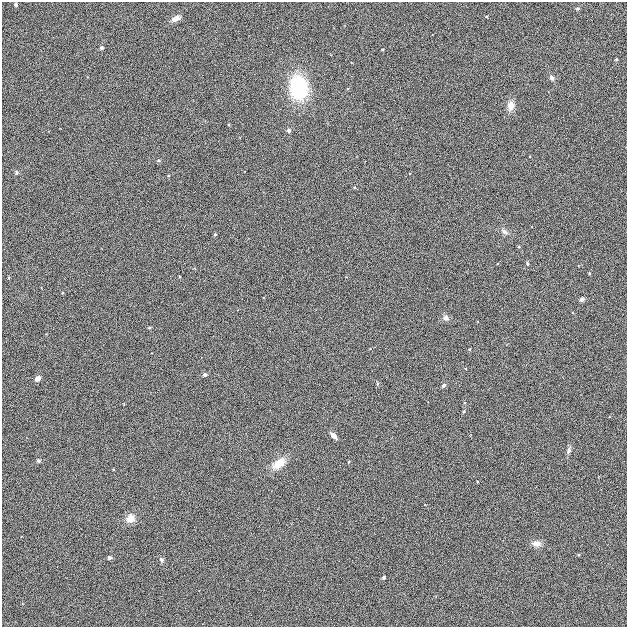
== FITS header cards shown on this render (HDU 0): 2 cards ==
NAXIS1  =                  625
NAXIS2  =                  625

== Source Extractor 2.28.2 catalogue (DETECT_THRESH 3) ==
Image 625 x 625 px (HDU 0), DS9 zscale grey, 1 PNG px = 1 image px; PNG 629 x 629 px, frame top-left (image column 1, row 625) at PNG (2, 2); no overlay
Background 4.57e-04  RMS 0.042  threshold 0.125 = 3 sigma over >= 5 px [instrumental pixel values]
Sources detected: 32; all 32 listed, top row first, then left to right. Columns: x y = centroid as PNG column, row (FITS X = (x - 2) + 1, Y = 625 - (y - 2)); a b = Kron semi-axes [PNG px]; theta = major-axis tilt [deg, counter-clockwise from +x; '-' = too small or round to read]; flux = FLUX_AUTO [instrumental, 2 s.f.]
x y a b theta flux
16 5 4 4 - 5.1
577 9 5 4 - 3.6
176 18 8 5 28 20
101 48 5 4 - 4.7
382 50 3 2 - 2.4
616 59 4 3 - 3.1
552 78 6 5 - 8
298 87 23 17 -84 200
511 106 10 7 78 23
288 130 5 5 - 5.3
159 160 6 3 0 3.4
17 172 5 4 - 3.7
504 231 10 6 -31 9.9
527 263 5 4 - 3.7
589 273 4 3 - 2.5
582 299 5 5 - 7.5
446 318 8 7 - 11
149 328 5 3 - 2.4
204 375 5 5 - 5.4
38 378 5 4 - 19
377 383 5 3 - 3
443 385 5 4 - 6.2
463 411 5 4 - 3.1
333 436 6 4 -45 18
569 450 9 5 66 8.3
39 461 5 4 - 4.6
279 464 17 9 34 38
130 518 10 9 - 23
537 544 10 8 -8 17
109 558 4 4 - 5.7
161 559 6 5 - 5.9
384 577 4 3 - 5.5